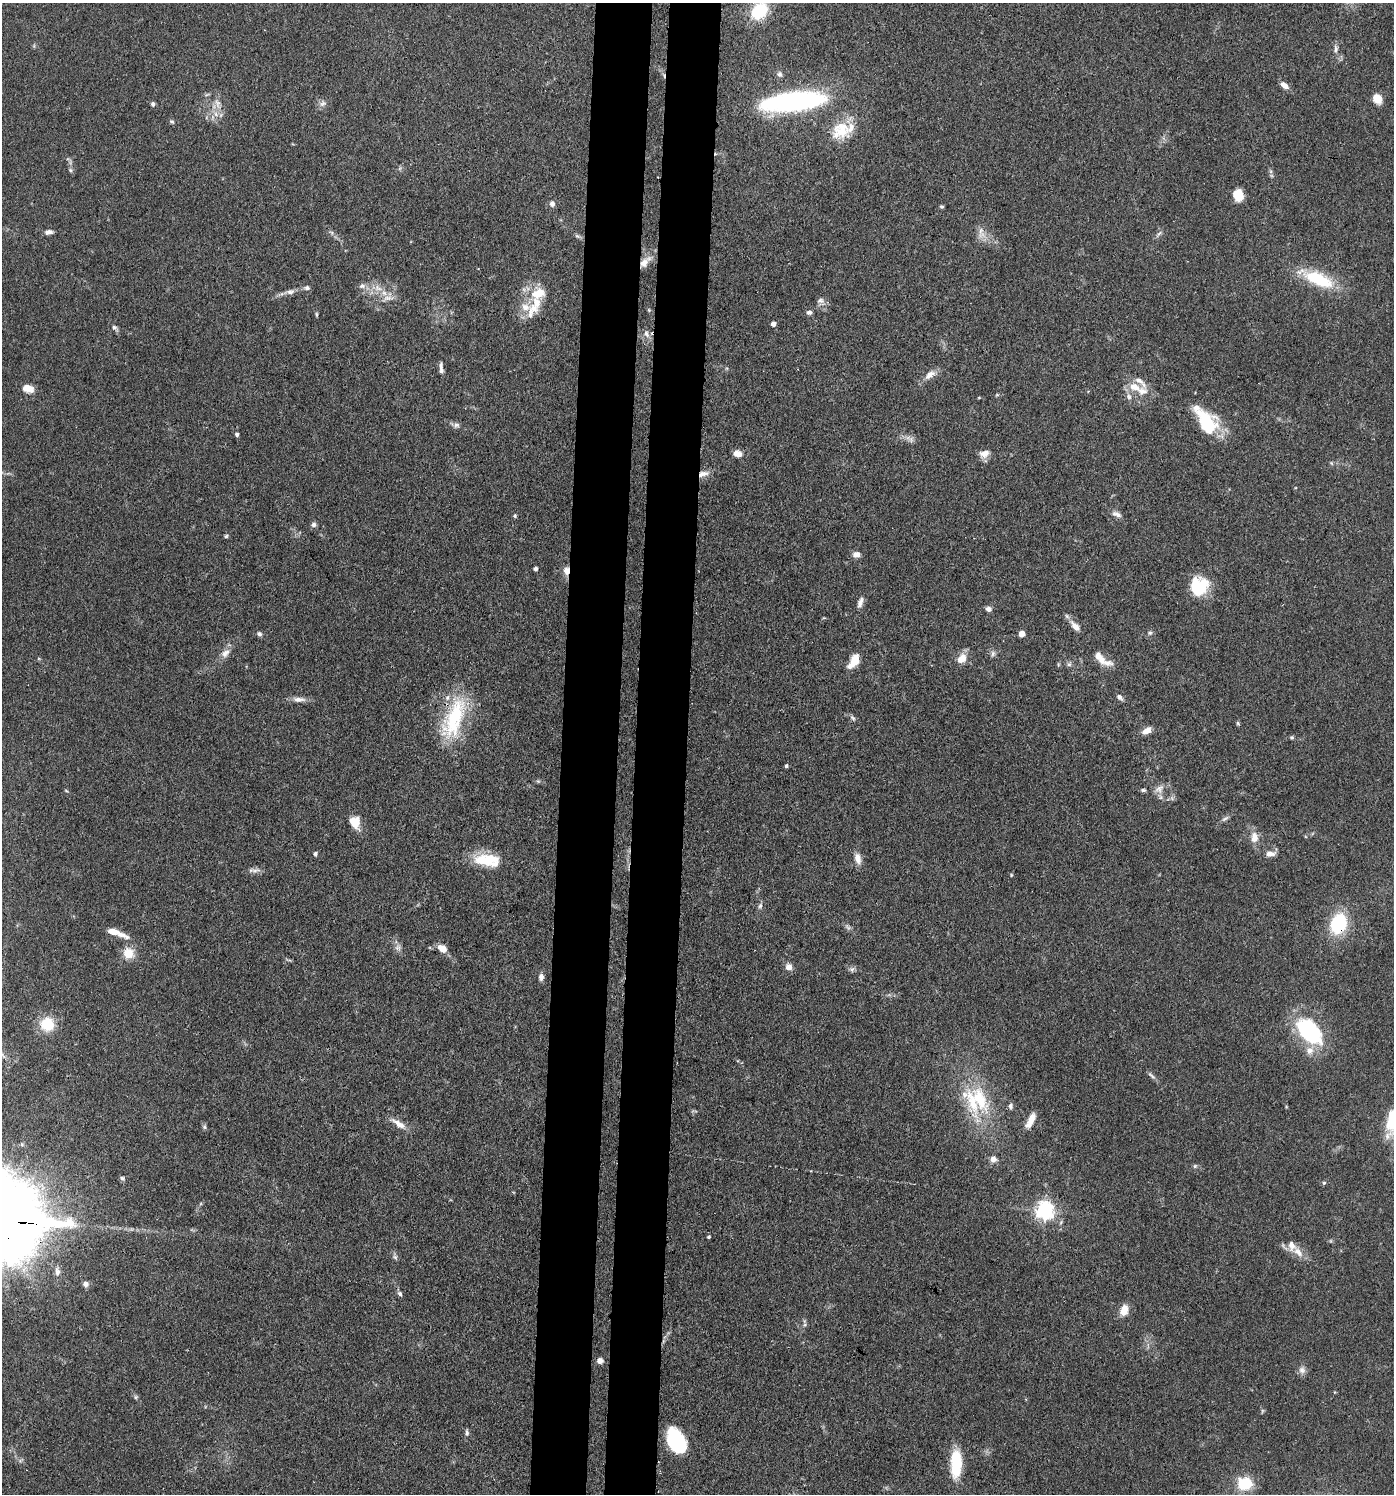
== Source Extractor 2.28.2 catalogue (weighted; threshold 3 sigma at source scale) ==
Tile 5 of 3 x 3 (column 2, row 2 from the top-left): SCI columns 1680-3071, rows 1567-3058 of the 4645 x 4619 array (HDU 1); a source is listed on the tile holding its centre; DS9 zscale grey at full resolution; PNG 1396 x 1496 px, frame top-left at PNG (2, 3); no overlay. Shown black and unused: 8% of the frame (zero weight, under 3 of 4 exposures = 9% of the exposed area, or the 3 px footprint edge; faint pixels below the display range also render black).
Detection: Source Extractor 2.28.2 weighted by HDU 2 'WHT'; one run over the whole footprint, this tile lists its part. Background 0.153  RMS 0.0055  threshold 0.025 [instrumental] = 3 sigma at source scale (4.5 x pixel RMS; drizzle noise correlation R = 1.50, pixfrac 1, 0.05/0.05 arcsec/px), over >= 5 px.
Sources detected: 139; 1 too faint to see at this stretch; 1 inside a brighter object's white glare — not listed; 12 inside a brighter listed object's ellipse — not listed separately; the other 125 listed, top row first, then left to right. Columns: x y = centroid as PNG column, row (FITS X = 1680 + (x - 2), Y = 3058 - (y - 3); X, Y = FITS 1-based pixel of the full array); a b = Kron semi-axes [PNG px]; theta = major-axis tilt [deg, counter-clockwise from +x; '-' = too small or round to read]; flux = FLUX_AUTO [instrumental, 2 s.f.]
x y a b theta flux
759 11 19 14 46 22
1336 49 11 5 -88 1.9
780 74 8 6 -75 1.6
1284 85 11 6 -39 3.5
1378 99 10 9 - 6.6
794 102 65 18 6 110
153 104 5 5 - 1.4
218 104 11 6 -84 2.9
322 104 9 7 41 2.2
216 114 7 4 -71 1.6
172 122 7 4 -39 0.91
841 130 28 21 41 17
70 170 6 4 -89 0.97
1238 195 10 8 -83 12
552 204 7 6 - 2.1
942 207 6 4 -6 0.79
49 232 9 5 10 2.3
981 232 18 8 -83 4.4
1158 234 12 4 49 1.4
577 236 8 4 -15 1.1
644 263 15 9 51 5.5
478 269 3 2 - 0.41
1318 279 42 14 -23 30
362 286 10 7 10 2.3
307 288 7 6 - 1.5
290 292 11 7 15 2.3
384 293 8 6 -44 3.1
538 293 21 15 17 13
820 300 9 7 16 2.1
525 307 38 12 -55 9.4
809 312 7 5 0 1.5
317 314 7 3 -81 0.71
773 324 4 4 - 3.3
114 327 8 5 -42 1.6
646 334 11 6 -61 2.7
441 366 11 5 86 1.9
930 375 15 8 37 4.8
1135 387 20 10 -19 8.5
28 388 11 7 -12 6.6
1129 397 9 7 -59 2.1
1207 423 33 19 -56 29
456 425 9 6 -1 1.8
237 434 5 4 - 1.3
911 440 8 5 -80 1.8
737 453 10 7 -17 3.6
984 454 12 8 13 4.8
1331 463 6 3 -71 0.65
703 474 15 7 13 3.8
1116 514 13 7 -19 2.6
515 516 5 4 - 0.84
314 525 7 6 - 1.5
226 536 5 5 - 0.82
856 554 8 6 -4 3.6
535 569 4 3 - 1.4
566 571 9 7 88 3.8
1199 586 20 19 - 22
860 603 14 7 74 3
988 609 6 5 - 2.4
1075 626 15 7 -47 4.7
1150 633 7 6 - 1.2
259 634 6 5 - 1.4
1021 634 5 4 - 8.1
225 653 13 9 42 3.9
993 654 8 6 70 1.4
1099 657 24 10 -50 7.5
962 658 13 9 45 6.5
854 661 13 7 57 12
1069 664 6 6 - 1.3
1119 697 9 5 -46 1.8
299 699 19 7 -2 3.6
454 718 55 22 70 45
853 718 8 5 -36 1.3
1238 723 6 4 -89 0.74
1146 731 11 7 30 4.5
1292 737 6 5 - 0.83
786 766 4 4 - 0.95
1159 789 13 11 45 4.3
66 790 5 3 - 0.57
1143 790 7 4 0 1.1
1225 819 12 4 32 1.6
355 822 11 9 -71 11
1254 837 14 9 -86 5.7
315 854 6 4 -87 1.1
1270 854 13 7 1 3.3
858 858 14 8 -76 4.4
486 860 33 14 0 18
255 870 15 5 2 2.5
1011 875 4 4 - 0.55
760 906 6 5 - 1.2
1338 924 21 16 70 31
113 931 31 7 -18 7.2
398 948 9 8 - 2.3
442 948 10 8 -33 5.4
128 953 13 13 - 8.4
789 967 8 8 - 3.4
852 969 8 6 68 1.4
541 977 9 7 -90 2.1
47 1024 16 15 - 14
1311 1033 31 19 -53 49
1151 1075 13 4 -42 1.6
980 1099 43 19 -64 32
1010 1106 7 6 - 1.6
1031 1120 20 7 63 5.9
398 1124 21 7 -33 5.4
204 1127 6 5 - 1
993 1159 6 6 - 3.3
1195 1166 6 5 - 0.83
122 1178 6 5 - 1.1
1324 1183 6 5 - 0.86
1045 1211 7 6 - 250
709 1237 4 4 - 0.88
1298 1252 17 9 -46 5.6
395 1257 7 5 -45 1.2
57 1272 12 7 -84 2.5
86 1284 8 7 - 2
400 1294 7 5 -44 1.3
1124 1310 13 9 71 6.1
600 1361 6 5 - 3.1
1302 1370 10 9 - 2.7
136 1397 6 5 - 0.91
1262 1411 6 4 72 0.71
467 1433 10 5 -86 1.4
676 1441 23 14 -64 44
956 1463 34 13 89 20
1245 1483 13 11 -2 21
Overlapping masked pixels (flux is a lower limit): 5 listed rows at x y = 644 263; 703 474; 566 571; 454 718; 1338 924